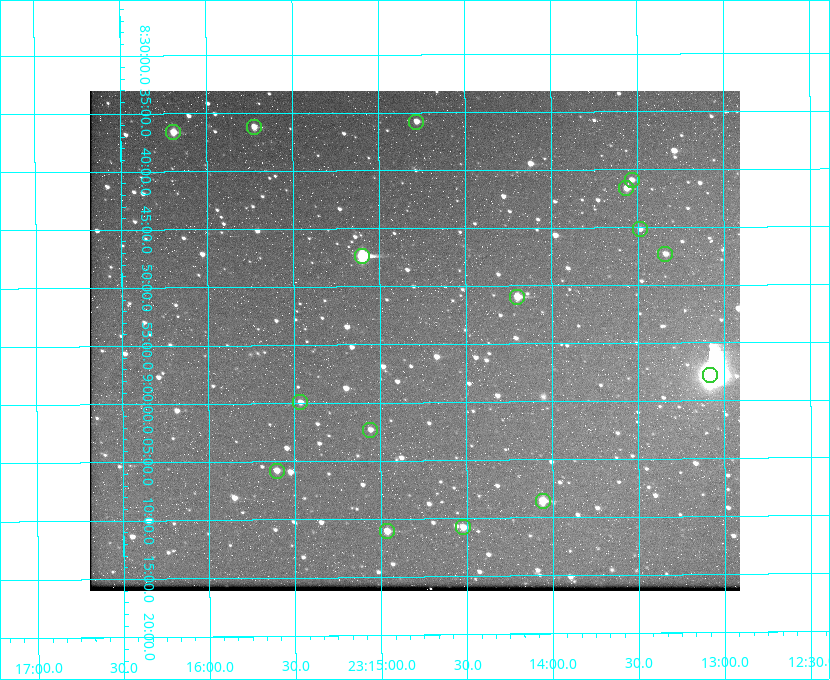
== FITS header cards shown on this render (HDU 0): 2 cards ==
NAXIS1  =                  650 / Width of table row in bytes
NAXIS2  =                  500 / Number of rows in table

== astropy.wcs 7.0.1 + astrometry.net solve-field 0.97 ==
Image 650 x 500 px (HDU 0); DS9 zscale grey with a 90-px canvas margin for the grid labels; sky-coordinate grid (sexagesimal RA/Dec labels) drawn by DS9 from the SOLVED WCS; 16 Tycho-2 reference stars matched to detected sources circled (green)
Header WCS: none
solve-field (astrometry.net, Tycho-2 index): SOLVED blind (the file carries no WCS)
Solved WCS: RA---TAN-SIP/DEC--TAN-SIP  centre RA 23:14:48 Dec +08:55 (348.70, +8.91 deg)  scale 5.17 arcsec/px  FOV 56.0' x 43.1'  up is -180 deg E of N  parity flipped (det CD > 0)
(file carries no celestial WCS; the grid is the blind solution)
Tycho-2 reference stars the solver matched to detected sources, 16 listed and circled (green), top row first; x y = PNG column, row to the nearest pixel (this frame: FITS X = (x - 90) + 1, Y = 500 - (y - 91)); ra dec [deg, ICRS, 3 dp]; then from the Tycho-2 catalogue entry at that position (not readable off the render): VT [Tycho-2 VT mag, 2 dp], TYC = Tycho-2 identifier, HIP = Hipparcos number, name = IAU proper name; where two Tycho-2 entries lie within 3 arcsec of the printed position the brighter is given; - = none
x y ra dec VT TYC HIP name
416 122 348.695 +8.597 11.30 1161-1571-1 - -
254 127 348.931 +8.603 11.18 1161-1110-1 - -
173 132 349.048 +8.610 11.72 1161-1223-1 - -
632 180 348.383 +8.682 11.92 1161-890-1 - -
626 188 348.391 +8.694 11.47 1161-728-1 - -
640 229 348.371 +8.753 12.36 1161-1249-1 - -
665 254 348.335 +8.788 11.88 1161-938-1 - -
362 256 348.775 +8.789 8.97 1161-884-1 114784 -
517 297 348.550 +8.849 10.80 1161-574-1 - -
710 375 348.271 +8.963 6.92 1161-1161-1 114608 -
300 402 348.866 +8.999 11.82 1161-694-1 - -
370 430 348.765 +9.039 11.87 1161-1547-1 - -
277 471 348.901 +9.097 11.97 1161-534-1 - -
543 501 348.514 +9.143 10.38 1161-1071-1 - -
463 527 348.631 +9.180 11.26 1161-1559-1 - -
387 531 348.741 +9.184 11.62 1161-452-1 - -